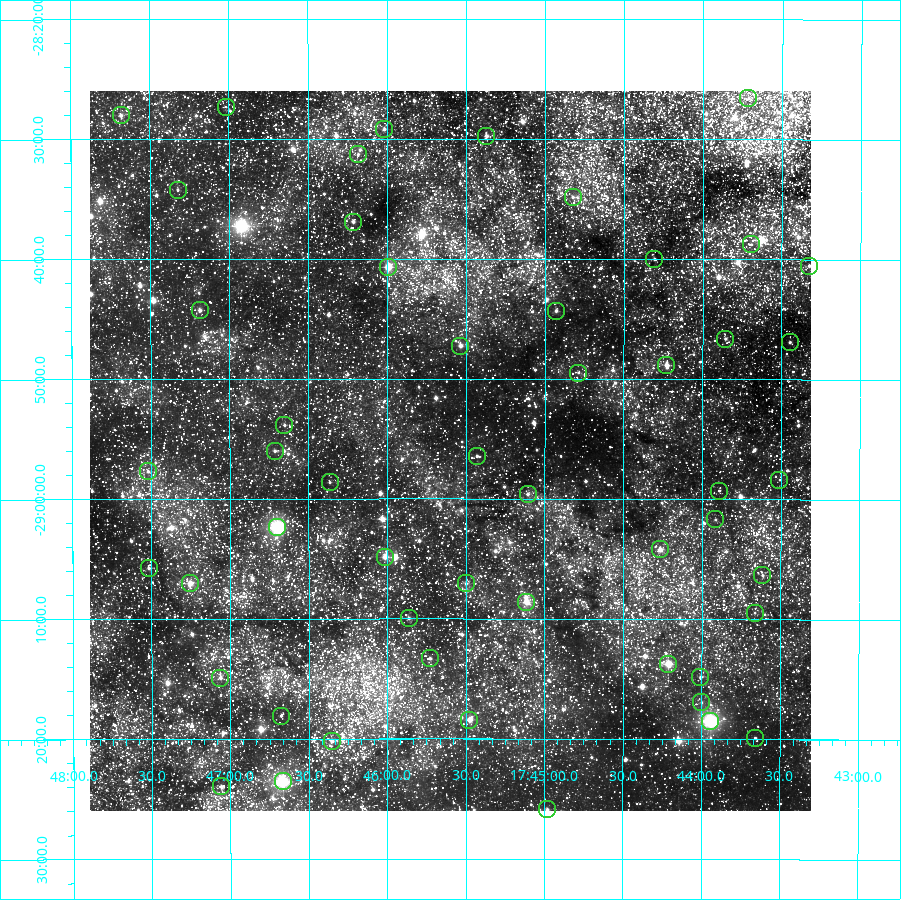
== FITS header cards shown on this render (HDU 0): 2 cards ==
NAXIS1  =                  721
NAXIS2  =                  720

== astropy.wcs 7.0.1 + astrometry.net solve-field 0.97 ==
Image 721 x 720 px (HDU 0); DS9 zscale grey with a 90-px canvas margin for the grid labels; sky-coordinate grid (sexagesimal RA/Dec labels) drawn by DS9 from the SOLVED WCS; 52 Tycho-2 reference stars matched to detected sources circled (green)
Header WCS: RA---TAN/DEC--TAN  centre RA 17:45:36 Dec -28:56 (266.40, -28.93 deg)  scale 5 arcsec/px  FOV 60.1' x 60.0'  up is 0 deg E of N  parity normal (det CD < 0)
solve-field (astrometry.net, Tycho-2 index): VERIFIED the header's WCS against the Tycho-2 star catalogue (verified at 4 index scales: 8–52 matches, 0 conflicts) and refined it, rather than solving blind
Solved WCS: RA---TAN-SIP/DEC--TAN-SIP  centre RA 17:45:36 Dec -28:56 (266.40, -28.93 deg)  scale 5 arcsec/px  FOV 60.1' x 60.0'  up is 0 deg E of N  parity normal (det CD < 0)
The solver's refit moves the header's centre by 0.15 arcsec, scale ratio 1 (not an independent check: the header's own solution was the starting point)
Tycho-2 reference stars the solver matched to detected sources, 52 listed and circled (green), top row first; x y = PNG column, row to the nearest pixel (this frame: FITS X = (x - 90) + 1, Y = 720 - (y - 91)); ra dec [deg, ICRS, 3 dp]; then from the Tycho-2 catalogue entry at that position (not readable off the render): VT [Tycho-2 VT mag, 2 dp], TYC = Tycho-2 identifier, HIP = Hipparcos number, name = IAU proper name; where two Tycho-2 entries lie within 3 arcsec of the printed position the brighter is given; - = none
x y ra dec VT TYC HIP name
748 98 265.929 -28.443 10.89 6840-781-1 - -
226 107 266.754 -28.455 11.63 6840-763-1 - -
121 115 266.920 -28.467 8.88 6840-795-1 - -
384 129 266.504 -28.487 10.01 6840-679-1 - -
486 136 266.343 -28.496 8.52 6840-25-1 - -
358 154 266.546 -28.521 9.76 6840-253-1 - -
178 190 266.831 -28.571 10.84 6840-513-1 - -
573 197 266.206 -28.581 11.16 6840-658-1 - -
353 222 266.553 -28.615 10.18 6840-102-1 - -
751 244 265.924 -28.646 10.76 6840-290-1 - -
654 259 266.077 -28.667 11.30 6840-503-1 - -
809 266 265.832 -28.676 10.73 6840-939-1 - -
388 267 266.498 -28.678 8.84 6840-587-1 - -
200 310 266.797 -28.738 10.03 6840-571-1 - -
556 311 266.232 -28.739 10.83 6840-567-1 - -
725 339 265.964 -28.777 10.85 6840-38-1 - -
790 342 265.862 -28.782 10.07 6840-762-1 - -
460 346 266.384 -28.788 9.35 6840-59-1 - -
666 365 266.057 -28.814 10.10 6840-594-1 - -
578 373 266.197 -28.825 10.82 6840-573-1 - -
284 425 266.663 -28.898 9.53 6840-1407-1 - -
275 451 266.678 -28.933 10.58 6840-790-1 - -
477 456 266.357 -28.941 11.06 6840-666-1 - -
148 471 266.880 -28.961 10.42 6840-205-1 - -
779 480 265.877 -28.973 10.85 6840-340-1 - -
330 482 266.591 -28.977 10.14 6840-29-1 - -
719 491 265.973 -28.988 10.81 6840-296-1 - -
528 494 266.277 -28.994 10.94 6840-552-1 - -
715 519 265.978 -29.028 10.38 6840-194-1 - -
277 527 266.675 -29.040 10.40 6840-1241-1 - -
660 549 266.066 -29.070 10.84 6840-376-1 - -
385 557 266.504 -29.081 9.19 6840-206-1 86948 -
149 568 266.879 -29.096 10.46 6840-769-1 - -
762 575 265.903 -29.106 11.13 6840-1088-1 - -
190 583 266.813 -29.117 10.23 6840-419-1 - -
466 583 266.375 -29.118 10.21 6840-20-1 86911 -
526 602 266.279 -29.144 9.77 6840-805-1 - -
755 613 265.915 -29.158 11.54 6840-1044-1 - -
409 618 266.466 -29.166 11.35 6840-247-1 - -
430 658 266.432 -29.222 10.49 6840-334-1 - -
668 664 266.053 -29.229 10.75 6840-561-1 - -
700 677 266.001 -29.247 11.63 6840-639-1 - -
220 678 266.766 -29.248 9.34 6840-1283-1 87038 -
701 702 266.000 -29.282 11.81 6840-1032-1 - -
281 716 266.669 -29.301 11.24 6840-271-1 - -
469 720 266.369 -29.307 9.75 6840-480-1 - -
710 721 265.985 -29.309 9.31 6840-1041-1 - -
755 738 265.914 -29.332 11.23 6840-64-1 - -
332 741 266.589 -29.337 10.86 6840-1444-1 - -
283 781 266.666 -29.393 8.12 6840-176-1 - -
221 786 266.765 -29.399 10.70 6840-1406-1 - -
547 809 266.245 -29.431 10.66 6840-967-1 - -